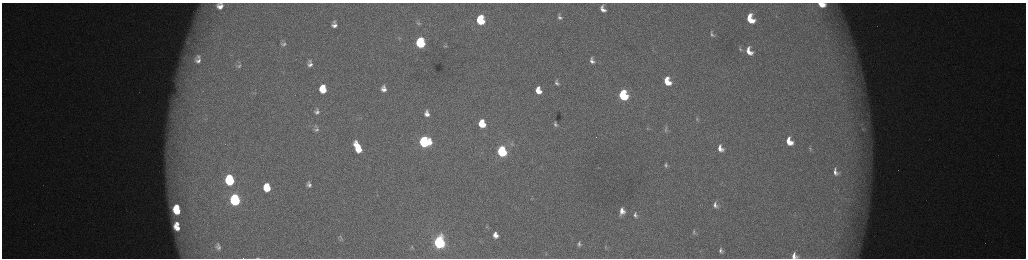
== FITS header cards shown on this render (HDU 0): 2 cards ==
NAXIS1  =                 2048 /fastest changing axis
NAXIS2  =                  512 /next to fastest changing axis

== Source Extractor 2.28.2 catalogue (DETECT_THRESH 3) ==
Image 2048 x 512 px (HDU 0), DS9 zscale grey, zoomed out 1/2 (1 PNG px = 2 x 2 image px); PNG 1028 x 260 px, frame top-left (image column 1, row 511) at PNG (2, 3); no overlay
Background 174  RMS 1.9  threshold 5.77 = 3 sigma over >= 5 px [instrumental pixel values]
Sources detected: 80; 5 cannot appear on this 1/2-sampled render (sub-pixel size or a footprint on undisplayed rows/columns) and are not listed; the other 75 listed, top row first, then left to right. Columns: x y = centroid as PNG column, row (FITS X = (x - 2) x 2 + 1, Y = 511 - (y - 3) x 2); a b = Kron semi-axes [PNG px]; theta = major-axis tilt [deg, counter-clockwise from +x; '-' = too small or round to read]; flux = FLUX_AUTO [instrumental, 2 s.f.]
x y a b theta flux
822 5 9 5 -10 6400
220 6 9 8 - 4000
603 9 8 5 -62 2700
560 17 9 6 -62 1700
750 19 9 6 -67 12000
480 20 7 5 -79 24000
334 22 7 6 - 1300
419 23 7 5 -12 930
334 25 8 6 -19 2200
712 34 9 5 -68 1200
399 38 6 4 22 710
420 41 5 4 - 13000
188 42 9 6 -29 2100
283 44 9 6 -8 1300
420 44 6 5 - 30000
445 46 6 3 -12 540
740 49 6 4 -48 640
749 51 10 6 -64 4800
198 57 10 7 -71 2800
198 61 15 12 -43 6700
592 61 9 6 -67 2200
310 64 10 7 -87 2500
239 66 8 5 9 1000
556 81 7 4 55 850
667 81 8 5 -66 10000
557 83 8 5 -21 1400
323 87 6 4 -63 3400
384 87 5 3 - 650
323 90 7 6 - 9200
384 90 5 4 - 1700
538 90 8 6 -71 5900
255 93 4 2 - 270
623 95 7 5 -70 42000
317 111 9 7 -89 1900
427 113 6 4 -78 2500
697 119 5 4 - 560
482 124 6 5 - 12000
556 124 5 4 - 1100
316 126 5 5 - 690
648 128 6 3 -25 590
863 129 5 5 - 780
316 130 8 6 14 1400
666 130 10 6 -77 1500
789 141 8 6 -63 7100
424 142 7 6 - 60000
512 144 6 4 -43 640
358 147 11 5 -65 10000
720 148 8 6 -65 3300
810 149 7 4 -78 640
502 151 7 5 -73 52000
666 165 8 4 -90 1000
835 172 8 5 -70 2100
230 180 8 6 -80 37000
309 182 5 3 - 670
309 185 9 7 -24 2000
267 187 8 6 -82 12000
235 200 7 6 - 62000
715 205 8 6 -68 1800
177 207 4 3 - 4100
177 211 7 5 -39 10000
622 211 9 7 85 4000
635 215 9 6 -71 2000
177 223 4 3 - 1400
177 227 7 4 -46 3900
694 232 7 4 -86 760
495 235 6 5 - 3000
341 238 5 3 - 660
439 242 7 5 -80 130000
579 244 4 3 - 700
218 247 6 4 -73 1600
412 247 6 4 -57 560
605 247 4 2 - 280
721 251 5 3 - 1100
794 256 6 5 - 2500
257 258 5 2 - 270
At the frame edge (FLAGS 8, measured only in part): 4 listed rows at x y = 822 5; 220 6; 794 256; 257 258
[5 sub-pixel or undisplayed-footprint detections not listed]